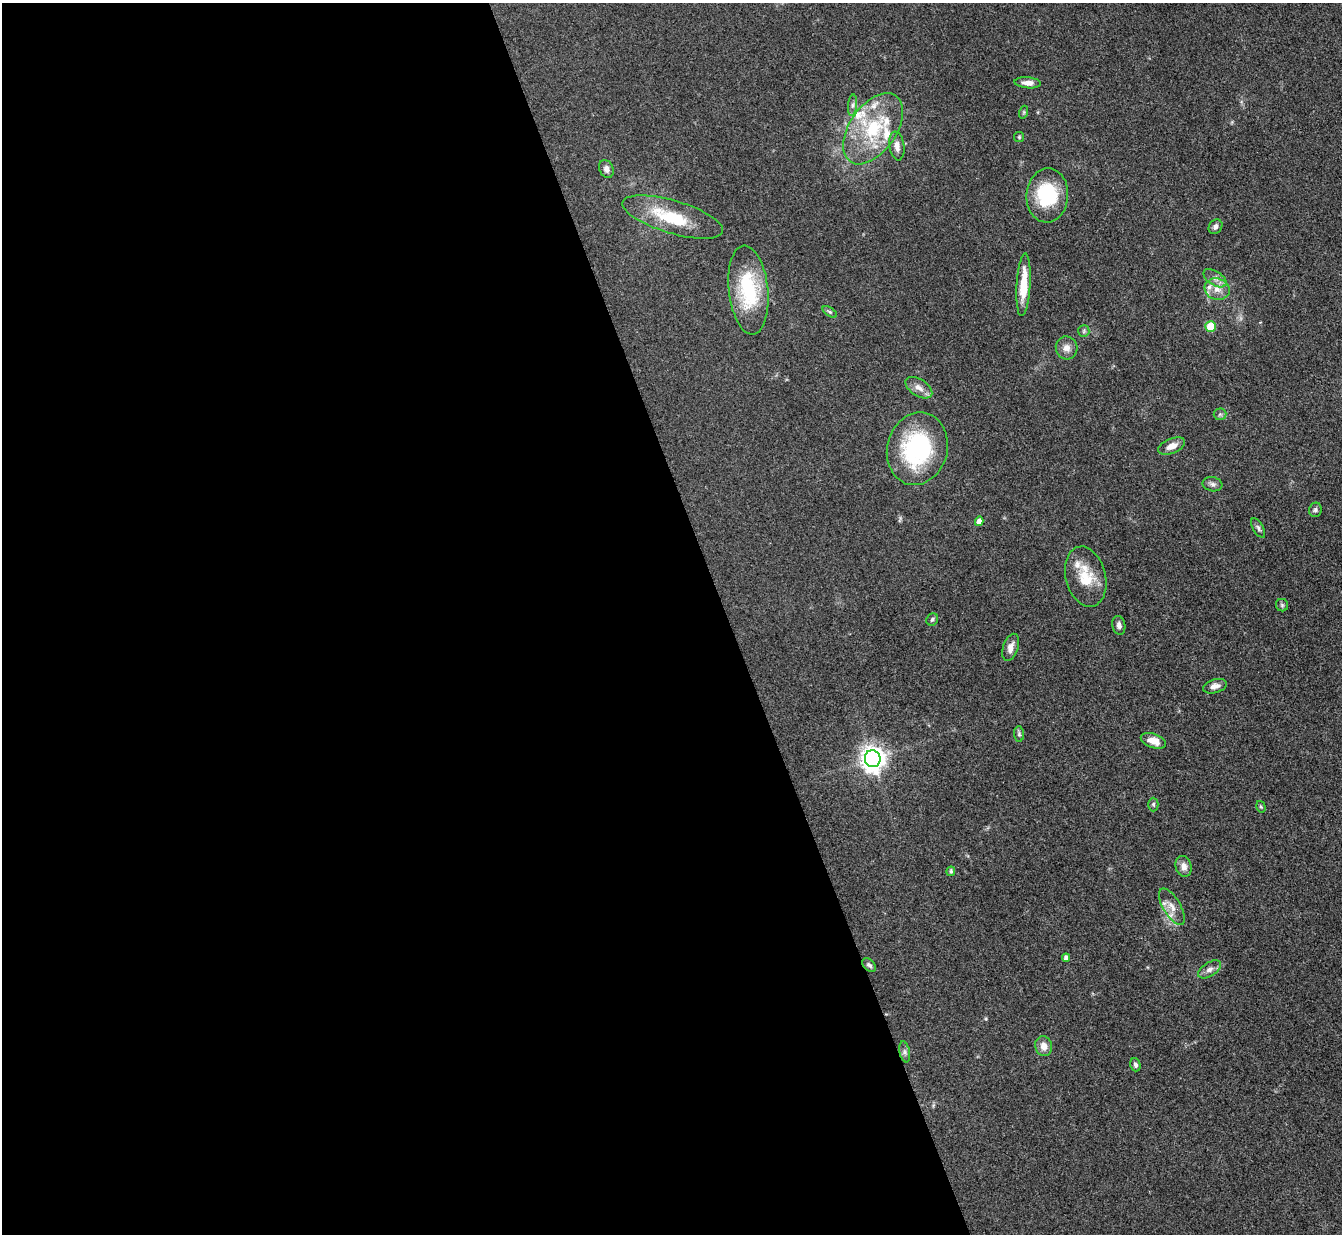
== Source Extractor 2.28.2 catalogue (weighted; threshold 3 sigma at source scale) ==
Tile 9 of 4 x 4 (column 1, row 3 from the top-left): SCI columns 1-1340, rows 1506-2737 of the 5362 x 5347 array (HDU 1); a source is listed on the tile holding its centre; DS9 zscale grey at full resolution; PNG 1344 x 1236 px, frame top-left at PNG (2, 3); each listed source drawn as its Kron ellipse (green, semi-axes under 4 px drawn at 4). Shown black and unused: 54% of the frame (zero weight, under 3 of 4 exposures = <1% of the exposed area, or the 3 px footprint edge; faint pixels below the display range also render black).
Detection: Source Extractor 2.28.2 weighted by HDU 2 'WHT'; one run over the whole footprint, this tile lists its part. Background 0.0547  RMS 0.005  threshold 0.0226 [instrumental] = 3 sigma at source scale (4.5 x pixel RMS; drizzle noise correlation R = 1.50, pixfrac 1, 0.05/0.05 arcsec/px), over >= 5 px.
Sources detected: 55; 2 inside a brighter object's white glare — neither listed nor drawn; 7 inside a brighter listed object's ellipse — not listed separately; the other 46 listed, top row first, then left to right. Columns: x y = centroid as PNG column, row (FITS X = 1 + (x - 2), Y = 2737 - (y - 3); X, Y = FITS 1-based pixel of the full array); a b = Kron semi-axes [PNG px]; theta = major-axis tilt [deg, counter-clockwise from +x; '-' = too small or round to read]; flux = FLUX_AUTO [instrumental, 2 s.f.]
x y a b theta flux
1028 83 13 5 -5 3.2
853 105 11 4 85 1.5
1024 112 6 4 72 0.74
873 129 40 23 55 35
1019 137 5 5 - 0.61
897 146 14 7 -81 3.6
606 169 9 7 -65 2.4
1047 195 27 21 86 32
673 217 52 16 -17 24
1215 227 8 6 52 1.6
1215 278 13 7 -32 2.8
1023 285 31 7 86 13
1217 289 13 10 -17 4.9
748 290 45 19 -84 36
830 312 8 4 -35 0.96
1210 326 5 5 - 11
1084 331 6 5 - 0.9
1067 348 11 10 - 3.6
919 388 15 8 -33 3.8
1220 414 6 6 - 1.1
1172 446 14 7 23 4.3
917 449 37 30 75 57
1212 484 10 7 -10 1.7
1315 510 7 6 - 1.2
979 521 5 4 - 2.6
1258 528 11 5 -60 1.4
1086 577 30 20 -75 15
1282 605 6 6 - 0.98
932 620 6 5 - 1
1119 625 9 6 -80 1.9
1011 647 14 7 71 3.5
1215 686 12 6 16 2.9
1019 734 7 5 -90 0.98
1153 741 13 7 -18 5.8
873 759 8 8 - 450
1153 804 7 5 -89 0.82
1261 807 6 4 -73 0.79
1184 866 10 8 -73 3.2
951 871 5 4 - 1.1
1172 907 20 8 -59 4.9
1066 958 4 4 - 1.8
869 965 8 5 -43 1.4
1210 969 13 7 33 2.7
1044 1046 10 8 -77 4
905 1052 10 5 -79 1.6
1135 1065 6 5 - 1.4